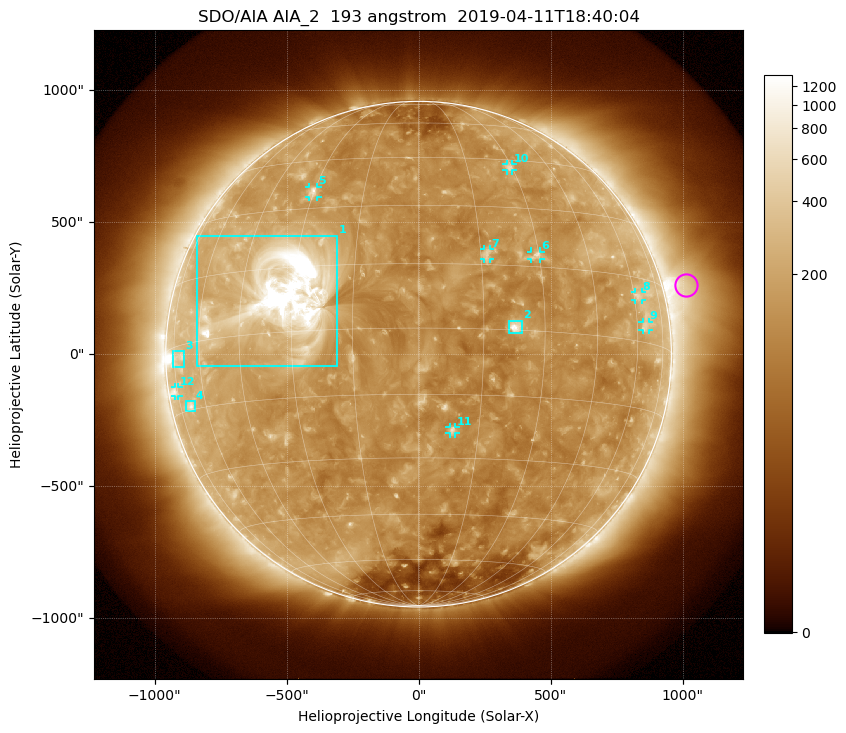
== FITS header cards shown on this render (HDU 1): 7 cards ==
TELESCOP= 'SDO/AIA'
INSTRUME= 'AIA_2'
WAVELNTH=                  193
WAVEUNIT= 'angstrom'
DATE-OBS= '2019-04-11T18:40:04.84'
CTYPE1  = 'HPLN-TAN'
CTYPE2  = 'HPLT-TAN'

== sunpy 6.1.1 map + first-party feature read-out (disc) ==
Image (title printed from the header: SDO/AIA AIA_2  193 angstrom  2019-04-11T18:40:04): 1024 x 1024 px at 2.4 arcsec/px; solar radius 958 arcsec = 399 px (full disc in frame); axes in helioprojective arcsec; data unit not stated in the header (colour bar unlabelled)
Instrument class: DISC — disc imager (sunpy class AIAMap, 193 A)
Bright regions (active regions / flare kernels): reference = the median radial profile (limb darkening/brightening removed); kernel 9 px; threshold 5 sigma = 218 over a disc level ~131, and >= 1.15x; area >= 12 px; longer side >= 10 px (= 24 arcsec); searched inside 0.97 R_sun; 12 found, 12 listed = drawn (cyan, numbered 1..; 8 of them under ~33 arcsec drawn as corner ticks so the feature stays visible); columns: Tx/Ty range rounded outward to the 5 arcsec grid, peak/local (2 s.f.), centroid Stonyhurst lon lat
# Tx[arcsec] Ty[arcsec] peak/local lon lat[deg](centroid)
1 -840..-305 -45..450 27 -32 +9
2 340..390 80..130 7.9 +23 +1
3 -930..-885 -50..15 3.8 -72 -3
4 -880..-845 -215..-175 3.8 -68 -14
5 -415..-385 595..635 4.6 -30 +35
6 425..460 360..390 3.8 +29 +18
7 250..270 360..400 3.3 +17 +18
8 820..845 205..235 3 +62 +11
9 850..870 90..125 2.8 +64 +4
10 330..355 695..720 3.3 +29 +42
11 115..140 -300..-275 3.9 +8 -23
12 -925..-910 -160..-125 3.1 -76 -10
Off-limb structures (1.02-1.3 R_sun): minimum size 162 px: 4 found; the strongest spans PA ~245..325 deg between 1.02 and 1.3 R_sun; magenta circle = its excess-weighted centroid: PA ~285 deg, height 1.09 R_sun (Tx ~1015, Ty ~260 arcsec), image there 3.2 x the reference